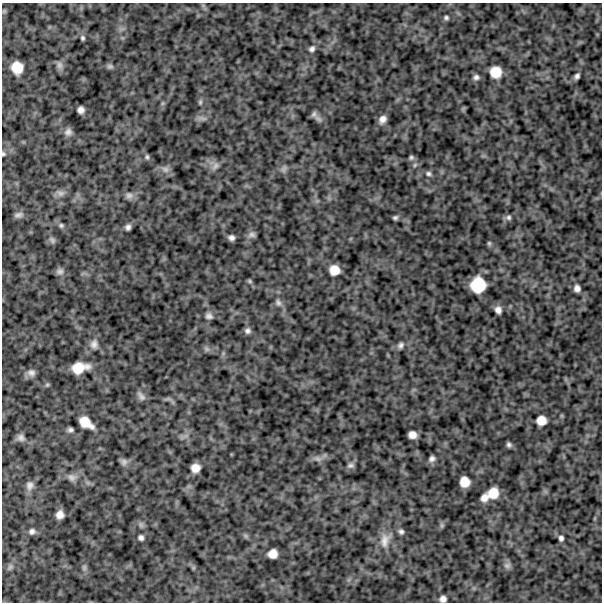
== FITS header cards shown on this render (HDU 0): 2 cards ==
NAXIS1  =                  600
NAXIS2  =                  600

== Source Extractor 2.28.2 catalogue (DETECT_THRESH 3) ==
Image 600 x 600 px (HDU 0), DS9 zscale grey, 1 PNG px = 1 image px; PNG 604 x 604 px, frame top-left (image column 1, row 600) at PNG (2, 3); no overlay
Background 977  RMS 230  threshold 699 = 3 sigma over >= 5 px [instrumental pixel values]
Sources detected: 81; all 81 listed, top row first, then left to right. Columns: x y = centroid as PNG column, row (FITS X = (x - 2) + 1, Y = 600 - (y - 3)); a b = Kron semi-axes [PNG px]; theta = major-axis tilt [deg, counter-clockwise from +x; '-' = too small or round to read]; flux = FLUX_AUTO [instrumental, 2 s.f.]
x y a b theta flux
4 11 6 5 - 22000
446 18 6 5 - 33000
83 38 6 5 - 31000
312 49 9 7 38 58000
59 65 10 8 -68 63000
110 66 9 6 -4 40000
17 68 11 10 - 250000
496 72 10 10 - 260000
577 76 6 4 55 49000
476 77 8 6 3 51000
200 102 6 5 - 27000
81 110 6 6 - 77000
314 114 9 8 - 50000
202 118 12 5 -15 52000
382 119 9 7 60 97000
68 132 10 9 - 70000
3 154 5 4 - 24000
147 157 7 5 -79 30000
411 157 7 6 - 34000
415 165 6 5 - 30000
215 166 13 7 49 77000
165 169 11 8 -26 77000
284 169 10 6 61 48000
429 174 9 6 -20 46000
60 193 12 8 -13 73000
129 196 11 8 5 70000
18 215 12 7 14 62000
508 217 8 7 - 44000
395 218 5 4 - 35000
61 225 7 6 - 35000
128 227 5 5 - 51000
252 235 10 7 6 54000
231 238 5 5 - 56000
52 240 10 6 -53 48000
489 243 6 5 - 25000
334 270 9 9 - 200000
60 271 10 8 15 62000
250 281 6 5 - 26000
478 285 13 13 - 480000
577 288 8 7 - 75000
278 303 10 8 -64 66000
498 310 7 6 - 79000
209 316 10 8 -24 63000
248 331 7 7 - 59000
94 344 14 11 85 110000
400 345 9 7 52 57000
206 349 9 6 -41 43000
79 368 15 9 11 320000
31 373 11 9 -8 82000
47 385 7 5 67 25000
141 396 14 7 -50 69000
541 420 9 8 - 170000
86 423 15 8 -36 250000
70 430 6 4 10 42000
412 435 8 7 - 120000
21 438 10 8 -35 65000
509 445 5 4 - 40000
317 459 12 7 -24 71000
432 459 8 7 - 57000
124 462 9 9 - 55000
351 465 9 7 10 49000
195 468 8 8 - 150000
72 477 11 9 -23 77000
465 482 9 8 - 200000
30 485 11 9 80 83000
493 493 10 9 - 240000
484 498 8 7 - 110000
60 515 7 7 - 110000
141 525 9 6 -74 41000
442 525 6 6 - 30000
32 531 8 7 - 60000
401 531 7 6 - 45000
246 536 7 5 -46 31000
141 538 6 6 - 49000
561 538 7 6 - 49000
385 540 23 14 71 240000
273 554 8 8 - 150000
507 565 10 8 15 53000
10 567 9 7 46 47000
84 568 8 6 90 42000
443 599 7 6 - 73000
At the frame edge (FLAGS 8, measured only in part): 2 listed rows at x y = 3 154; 443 599